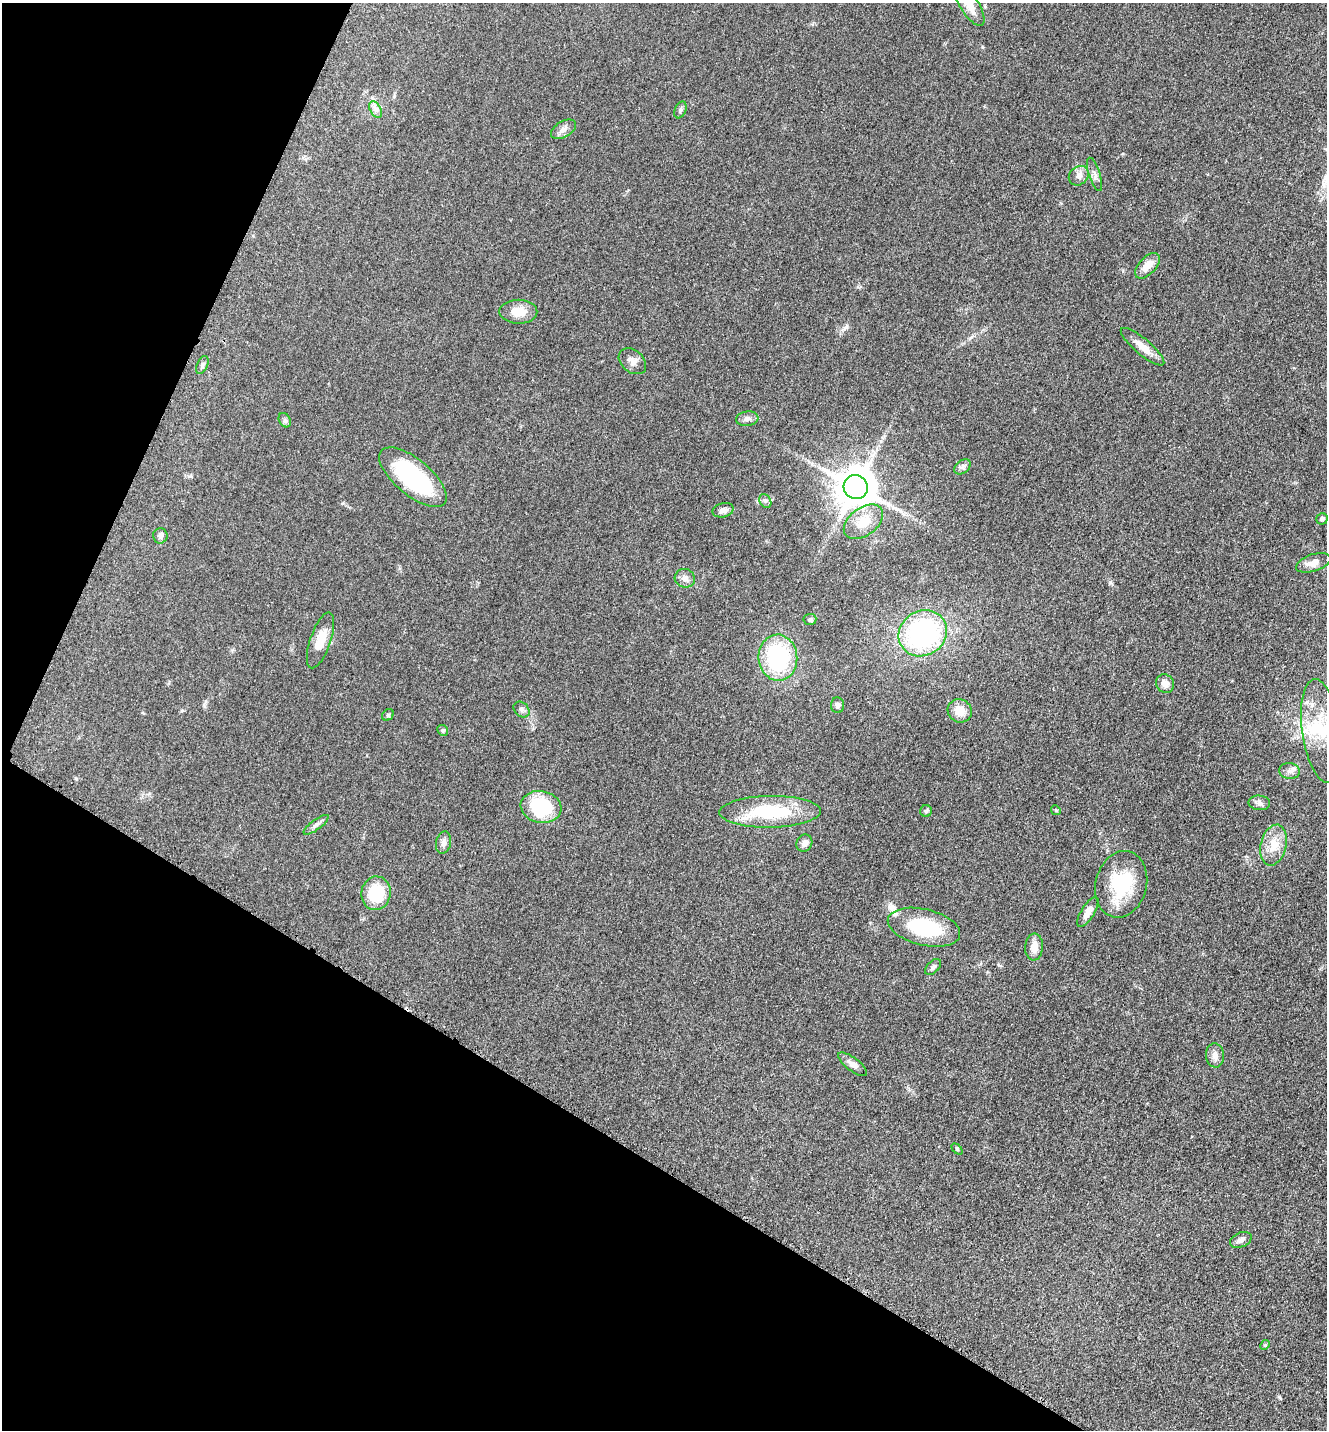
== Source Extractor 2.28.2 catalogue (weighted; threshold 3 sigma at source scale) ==
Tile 9 of 4 x 4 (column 1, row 3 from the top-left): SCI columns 299-1623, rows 1471-2898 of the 5806 x 5774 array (HDU 1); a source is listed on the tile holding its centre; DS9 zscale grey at full resolution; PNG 1329 x 1432 px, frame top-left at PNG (2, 3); each listed source drawn as its Kron ellipse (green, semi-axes under 4 px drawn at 4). Shown black and unused: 26% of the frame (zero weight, under 3 of 5 exposures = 4% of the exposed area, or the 3 px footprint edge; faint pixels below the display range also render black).
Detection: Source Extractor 2.28.2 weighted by HDU 2 'WHT'; one run over the whole footprint, this tile lists its part. Background 0.0644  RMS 0.006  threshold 0.0269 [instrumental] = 3 sigma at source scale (4.5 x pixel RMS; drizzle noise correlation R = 1.50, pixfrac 1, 0.05/0.05 arcsec/px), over >= 5 px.
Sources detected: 57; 1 inside a brighter object's white glare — neither listed nor drawn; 1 inside a brighter listed object's ellipse — not listed separately; the other 55 listed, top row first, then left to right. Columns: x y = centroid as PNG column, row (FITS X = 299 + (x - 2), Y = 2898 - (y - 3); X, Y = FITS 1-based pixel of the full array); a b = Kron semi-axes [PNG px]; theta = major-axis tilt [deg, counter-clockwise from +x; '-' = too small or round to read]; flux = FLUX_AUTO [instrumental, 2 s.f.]
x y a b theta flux
969 4 25 9 -58 8.1
376 110 9 5 -57 2.1
680 110 9 5 68 1.4
563 129 14 8 31 3.1
1094 174 17 5 -72 2.6
1079 176 11 9 43 3.5
1147 266 15 8 47 6.3
518 312 19 12 -1 9
1142 347 27 8 -40 6.9
632 361 15 11 -40 4
202 365 9 5 66 1.6
747 419 11 7 7 2.5
285 420 7 5 -60 1.4
963 467 9 6 42 1.8
413 477 41 18 -40 59
856 487 12 12 - 1600
765 501 7 5 -60 1.3
723 510 10 7 14 2.8
1322 519 6 5 - 1.6
863 522 22 14 37 12
160 536 7 7 - 2
1313 563 18 8 18 5.1
685 578 10 9 - 3.1
810 620 6 5 - 1.3
923 633 25 22 34 100
320 640 29 10 71 10
778 658 23 19 -85 58
1165 684 10 8 -50 3.8
837 705 8 6 -85 1.9
521 709 9 6 -46 1.8
960 711 12 11 - 8.1
388 715 6 5 - 0.9
443 730 6 5 - 0.91
1321 731 52 19 -82 29
1289 771 10 8 -7 2.7
1259 803 11 7 -5 2.3
541 807 20 16 -9 35
1056 810 5 4 - 0.72
926 811 6 6 - 1
770 812 51 16 1 38
316 825 15 5 37 2.1
443 842 11 7 79 2.4
804 843 9 7 63 3
1274 845 21 13 77 9.7
1121 884 34 25 75 33
376 893 17 14 83 22
1088 912 17 6 59 5.1
924 927 37 18 -13 42
1034 947 13 9 85 5.8
933 967 10 6 47 1.7
1215 1055 12 9 -85 3.2
853 1064 17 6 -37 3.4
957 1149 6 4 -46 0.74
1241 1240 11 7 23 2.6
1265 1345 5 4 - 0.71
Isophote crosses this tile's border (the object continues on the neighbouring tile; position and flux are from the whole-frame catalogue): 1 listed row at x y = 969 4
Unlisted compact peaks at least as high as the median listed source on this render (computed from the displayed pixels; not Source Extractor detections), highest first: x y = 1110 582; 982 47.